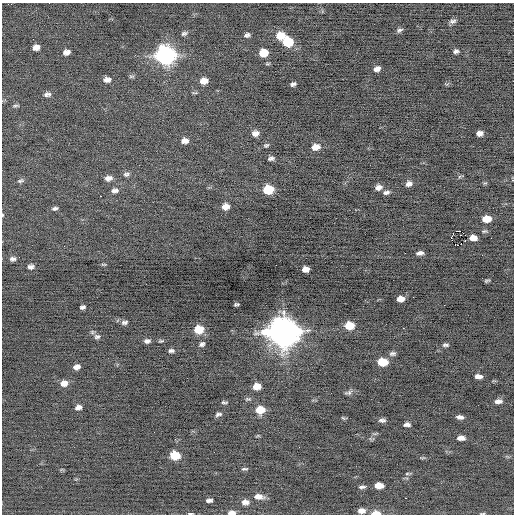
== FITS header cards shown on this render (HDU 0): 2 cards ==
NAXIS1  =                  512 / Axis length
NAXIS2  =                  512 / Axis length

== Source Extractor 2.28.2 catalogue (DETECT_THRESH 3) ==
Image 512 x 512 px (HDU 0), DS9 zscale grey, 1 PNG px = 1 image px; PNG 516 x 516 px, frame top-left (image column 1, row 512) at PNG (2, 3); no overlay
Background -0.111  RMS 0.72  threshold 2.15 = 3 sigma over >= 5 px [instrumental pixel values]
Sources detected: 99; all 99 listed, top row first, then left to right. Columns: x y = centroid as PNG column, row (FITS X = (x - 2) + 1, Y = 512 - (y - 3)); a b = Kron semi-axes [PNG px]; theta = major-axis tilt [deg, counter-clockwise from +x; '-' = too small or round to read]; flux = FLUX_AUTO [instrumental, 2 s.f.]
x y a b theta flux
453 21 9 6 18 140
399 30 8 5 27 110
184 33 8 5 22 110
247 35 6 4 16 120
280 35 9 7 3 730
288 42 8 7 - 1900
36 47 6 5 - 270
456 51 6 4 11 120
66 52 7 5 6 230
263 53 7 6 - 860
165 55 10 9 - 20000
377 69 7 5 24 220
131 76 8 4 0 71
107 80 8 6 4 240
204 81 7 5 5 420
293 84 5 4 - 110
47 94 9 6 5 150
15 106 9 4 9 82
255 133 7 6 - 260
479 133 6 5 - 240
185 141 8 6 5 280
266 145 7 5 26 80
316 147 8 6 12 450
271 158 6 4 10 130
126 174 8 6 19 120
108 178 8 6 10 230
21 181 9 5 17 110
485 183 6 4 17 53
409 184 7 6 - 200
378 187 7 5 10 230
115 190 9 6 3 170
268 190 8 6 8 1700
386 192 8 5 11 140
225 206 7 6 - 350
55 208 8 4 12 110
2 215 4 3 - 41
486 219 7 5 3 640
458 231 3 2 - 4400
484 231 7 4 8 69
465 235 2 2 - 390
451 237 2 2 - 320
473 238 7 5 -3 360
491 238 2 2 - 31
452 240 3 2 - 130
465 241 3 2 - 70
458 245 3 3 - 1600
420 253 7 4 10 180
13 259 7 5 11 140
103 264 7 3 -1 55
31 267 7 5 8 160
305 269 6 5 - 320
487 281 7 3 11 68
400 299 7 5 7 350
236 304 5 3 - 71
82 307 5 4 - 110
124 322 9 6 12 130
349 325 8 6 -2 960
403 328 2 2 - 130
199 329 8 7 - 1100
283 332 12 10 -3 82000
97 336 9 7 11 140
147 341 7 5 -1 150
161 341 6 3 7 65
202 344 7 5 33 120
445 345 8 4 -4 100
171 351 7 5 3 110
393 353 8 5 6 130
382 362 8 6 0 1100
76 367 7 5 17 250
478 376 7 4 -3 220
64 383 8 6 9 340
257 386 7 5 7 520
348 392 12 5 14 130
498 401 8 5 3 200
224 402 7 3 -1 74
78 407 6 4 13 200
260 410 8 6 5 850
218 414 9 5 16 120
460 417 7 4 -7 160
343 418 6 3 -44 54
382 420 8 5 -1 140
407 424 6 4 2 160
461 438 7 4 -2 260
214 452 2 2 - 22
175 455 7 6 - 1500
423 458 8 3 5 58
244 469 8 3 7 72
407 474 6 4 1 62
379 485 8 5 -2 450
362 487 8 4 1 120
259 496 12 6 -7 340
405 498 3 2 - 240
209 500 6 4 1 140
245 502 9 6 2 260
361 511 8 5 -2 250
232 513 9 5 2 220
376 513 9 5 0 440
483 513 6 3 1 54
190 514 3 2 - 1100
At the frame edge (FLAGS 8, measured only in part): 5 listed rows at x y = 2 215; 232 513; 376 513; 483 513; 190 514